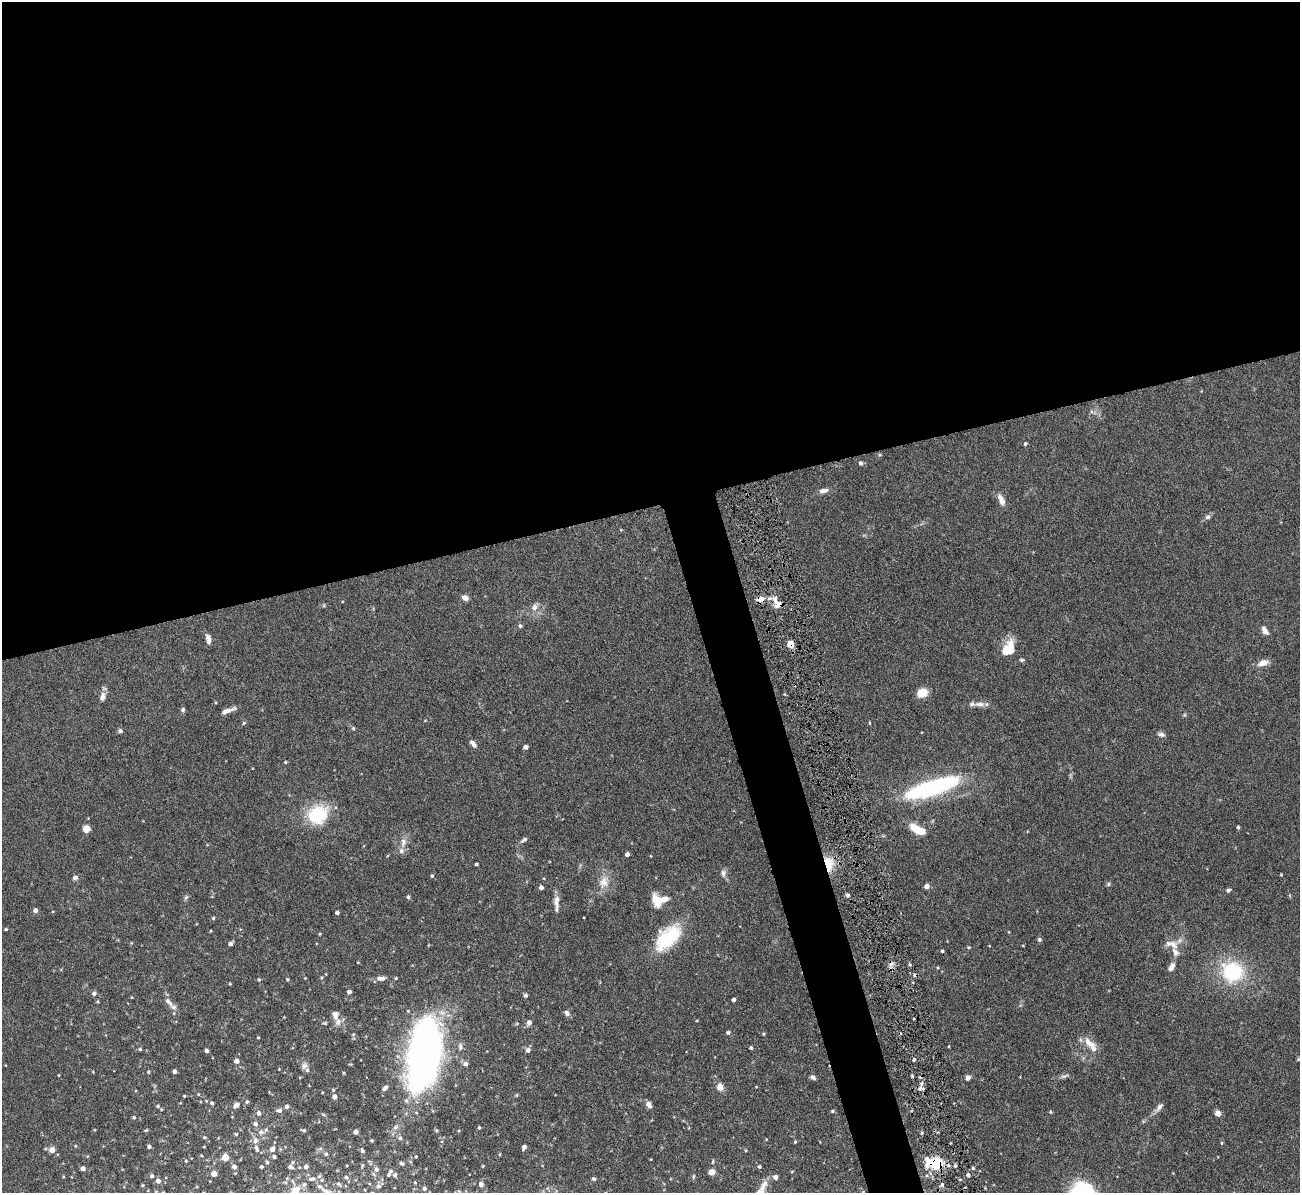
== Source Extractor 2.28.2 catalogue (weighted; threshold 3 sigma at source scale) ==
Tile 2 of 4 x 4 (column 2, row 1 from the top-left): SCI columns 1301-2598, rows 3847-5037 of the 5251 x 5196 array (HDU 1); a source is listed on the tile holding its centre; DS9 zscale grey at full resolution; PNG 1302 x 1195 px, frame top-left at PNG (2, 2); no overlay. Shown black and unused: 45% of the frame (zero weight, under 5 of 9 exposures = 3% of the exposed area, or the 3 px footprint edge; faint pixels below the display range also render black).
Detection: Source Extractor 2.28.2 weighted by HDU 2 'WHT'; one run over the whole footprint, this tile lists its part. Background 0.12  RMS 0.0038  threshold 0.0155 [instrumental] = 3 sigma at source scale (4.09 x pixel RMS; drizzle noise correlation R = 1.36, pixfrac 0.8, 0.05/0.05 arcsec/px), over >= 5 px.
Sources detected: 207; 1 inside a brighter object's white glare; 2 cosmic-ray / hot-pixel residue — not listed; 12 inside a brighter listed object's ellipse — not listed separately; the other 192 listed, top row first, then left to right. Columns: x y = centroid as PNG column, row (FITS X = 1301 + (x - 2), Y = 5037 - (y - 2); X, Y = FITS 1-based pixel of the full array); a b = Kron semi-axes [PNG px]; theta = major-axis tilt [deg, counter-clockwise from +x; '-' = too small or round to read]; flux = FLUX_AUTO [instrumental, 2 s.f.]
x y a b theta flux
1025 444 5 3 - 0.41
861 463 6 5 - 0.67
823 491 12 6 9 1.6
1001 500 15 7 -66 2.6
1208 517 7 6 - 0.94
465 598 8 6 -21 1.5
760 599 10 7 12 2.3
776 601 13 6 -66 2.5
534 607 10 8 52 1.9
520 626 5 5 - 0.72
1265 630 12 6 -58 1.8
208 639 11 5 -82 1.6
791 644 5 4 - 6.7
1008 649 19 11 62 7.3
1022 660 5 4 - 0.53
1263 663 12 7 21 3
922 693 11 9 20 4.4
102 696 14 7 77 1.7
980 704 15 6 0 2.2
183 709 6 5 - 0.69
228 711 18 4 21 2.1
243 723 6 3 69 0.37
870 723 4 2 - 0.25
353 728 5 4 - 0.43
120 731 6 5 - 0.72
1161 734 9 5 -13 1
473 744 11 5 -49 1.3
526 747 4 4 - 1.2
285 762 4 3 - 0.35
932 788 62 16 18 40
318 815 27 23 22 15
1238 827 4 3 - 0.53
86 829 7 7 - 2.9
918 830 15 7 -27 8.9
524 840 10 5 33 0.82
403 842 14 8 86 2.3
627 854 4 4 - 1.2
476 864 3 3 - 0.54
828 864 14 7 -80 10
723 873 10 6 -89 1.3
1281 875 5 3 - 0.29
432 876 4 4 - 0.5
75 878 6 5 - 1
603 882 17 12 77 4.2
1108 884 6 5 - 0.52
927 886 5 5 - 1.4
541 887 4 4 - 1.2
1228 890 6 5 - 0.62
848 895 4 4 - 1
186 897 8 4 54 0.61
408 897 4 4 - 0.6
557 899 11 8 66 1.5
656 900 16 9 -69 4.8
35 910 5 4 - 1.5
337 913 4 3 - 0.9
213 918 4 4 - 0.44
6 929 4 3 - 0.35
320 934 4 3 - 0.3
668 938 29 16 46 21
1039 940 5 5 - 0.75
230 944 4 4 - 1.1
1173 944 16 10 -46 3.2
968 947 5 4 - 0.37
942 951 3 3 - 0.53
1172 967 11 6 60 1.8
1233 972 19 18 - 25
322 978 5 3 - 0.38
380 978 12 6 2 1.6
396 978 3 3 - 0.38
259 979 5 4 - 0.41
287 979 4 4 - 0.45
230 984 4 3 - 0.32
349 992 4 4 - 1.2
94 993 5 5 - 0.94
525 995 5 5 - 0.73
734 999 3 3 - 1.1
169 1002 18 6 -49 2.2
567 1013 8 6 -47 1.1
335 1015 14 9 -71 2.1
697 1021 4 3 - 0.26
529 1022 5 5 - 1.7
325 1023 6 4 0 0.42
728 1032 4 4 - 0.87
764 1034 4 4 - 0.42
258 1037 3 3 - 0.36
1089 1043 21 9 -41 4.2
426 1045 77 30 81 160
460 1046 11 6 -85 1.1
949 1046 4 2 - 0.27
751 1048 3 3 - 0.63
140 1049 4 4 - 0.47
528 1050 5 5 - 1.3
207 1051 5 4 - 0.92
1298 1059 5 5 - 0.33
914 1060 5 4 - 0.66
236 1061 5 5 - 1.8
465 1064 5 5 - 1.3
304 1066 10 7 72 1.3
279 1069 3 3 - 0.21
174 1071 4 4 - 1
148 1072 4 3 - 0.42
59 1075 4 3 - 0.24
912 1076 4 3 - 0.41
1064 1076 13 4 21 0.84
813 1077 7 5 -33 1.1
968 1078 6 5 - 1.4
720 1087 9 7 -80 2.4
385 1088 7 5 45 1.1
921 1088 10 6 2 1.5
198 1094 5 3 - 0.27
184 1096 3 3 - 0.31
335 1097 5 5 - 1.7
247 1102 6 4 65 0.5
212 1103 5 4 - 0.65
649 1104 7 5 -59 1.8
236 1105 11 7 38 1.6
158 1106 5 4 - 0.53
287 1106 6 5 - 0.92
1159 1107 12 6 53 1.5
279 1110 9 6 -5 1.2
832 1111 5 4 - 0.54
1051 1112 4 3 - 0.32
259 1113 7 6 - 1
1218 1113 7 6 - 1.7
134 1117 4 4 - 0.46
255 1124 6 5 - 1.1
395 1127 8 5 28 0.94
479 1127 3 3 - 0.4
146 1130 5 3 - 0.39
304 1130 6 4 -15 0.55
261 1132 9 8 - 1.8
355 1132 4 4 - 1.4
236 1134 4 4 - 0.4
204 1137 4 4 - 0.35
400 1138 5 5 - 0.64
255 1140 10 7 83 1.7
372 1141 3 3 - 0.42
795 1142 4 3 - 0.38
1222 1143 4 4 - 0.37
75 1146 4 3 - 0.25
204 1146 3 2 - 0.23
149 1147 4 4 - 0.9
524 1147 5 4 - 1.4
272 1149 7 5 63 1.5
52 1150 5 5 - 3
746 1150 5 3 - 0.34
362 1151 5 4 - 0.63
326 1154 5 5 - 0.56
225 1157 4 4 - 7
274 1157 4 4 - 0.75
186 1161 4 4 - 0.32
267 1162 4 4 - 0.47
293 1162 5 3 - 0.39
713 1162 7 3 81 0.4
401 1163 6 4 -27 0.6
936 1163 19 12 12 11
234 1166 4 4 - 1.3
362 1166 5 3 - 0.34
483 1166 3 3 - 0.28
759 1166 5 4 - 0.53
955 1166 5 4 - 0.59
261 1167 3 3 - 0.51
290 1167 5 4 - 0.93
306 1167 4 4 - 0.97
83 1168 4 4 - 1.5
973 1168 4 4 - 0.5
376 1169 6 5 - 0.98
391 1171 5 5 - 0.66
792 1171 5 3 - 0.28
712 1172 5 4 - 5.3
214 1173 4 4 - 3.3
395 1175 5 4 - 0.58
968 1175 4 4 - 1
152 1176 5 5 - 0.76
693 1176 7 3 81 0.44
346 1177 5 4 - 0.59
775 1177 5 5 - 1.3
312 1179 11 5 5 1.1
594 1179 5 5 - 0.62
321 1180 5 3 - 0.4
158 1181 5 5 - 1.6
415 1183 4 3 - 0.25
338 1184 6 4 -27 0.49
481 1184 5 5 - 1.4
143 1185 4 4 - 0.36
942 1185 5 4 - 0.71
378 1186 7 5 1 0.71
763 1186 22 8 61 3.3
424 1188 4 4 - 0.81
295 1191 17 9 54 3.3
325 1191 13 5 -23 1.4
163 1192 4 2 - 0.23
Overlapping masked pixels (flux is a lower limit): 4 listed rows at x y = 760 599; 791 644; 828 864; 936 1163
Isophote crosses this tile's border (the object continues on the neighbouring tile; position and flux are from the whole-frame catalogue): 2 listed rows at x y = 295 1191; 163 1192